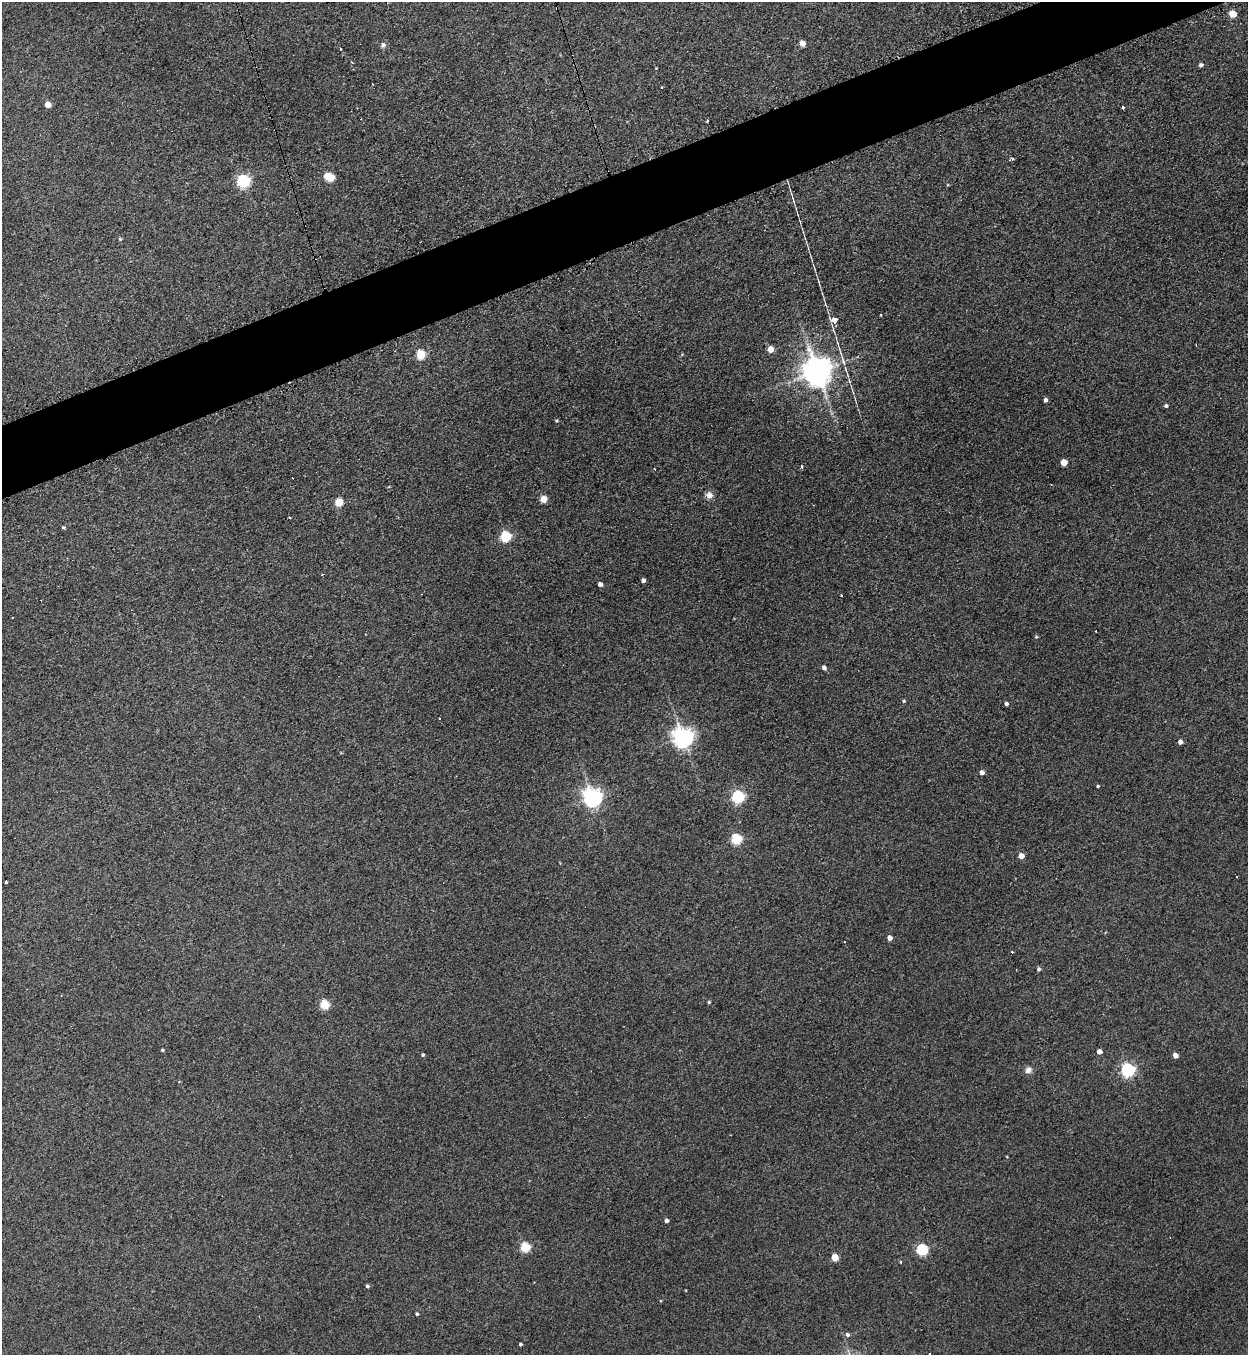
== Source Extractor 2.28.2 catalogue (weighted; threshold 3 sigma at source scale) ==
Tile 10 of 4 x 4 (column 2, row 3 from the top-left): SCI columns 1527-2772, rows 1375-2727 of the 5416 x 5455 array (HDU 1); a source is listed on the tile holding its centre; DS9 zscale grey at full resolution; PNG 1250 x 1357 px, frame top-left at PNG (2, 2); no overlay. Shown black and unused: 5% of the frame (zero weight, under 3 of 4 exposures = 3% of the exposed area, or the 3 px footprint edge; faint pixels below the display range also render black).
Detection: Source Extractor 2.28.2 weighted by HDU 2 'WHT'; one run over the whole footprint, this tile lists its part. Background 0.189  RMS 0.0084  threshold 0.0377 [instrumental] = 3 sigma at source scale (4.5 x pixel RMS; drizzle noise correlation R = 1.50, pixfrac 1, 0.05/0.05 arcsec/px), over >= 5 px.
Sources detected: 71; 1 inside a brighter object's white glare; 5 cosmic-ray / hot-pixel residue — not listed; the other 65 listed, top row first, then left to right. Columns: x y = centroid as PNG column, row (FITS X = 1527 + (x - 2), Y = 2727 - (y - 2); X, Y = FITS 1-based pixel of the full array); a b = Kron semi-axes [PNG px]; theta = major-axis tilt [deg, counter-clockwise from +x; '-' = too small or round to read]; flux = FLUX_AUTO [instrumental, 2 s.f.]
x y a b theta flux
1232 14 5 5 - 18
802 43 7 7 - 3.4
383 45 8 6 31 2.2
341 49 3 2 - 1.2
1201 65 5 4 - 2
656 68 2 2 - 0.68
661 87 3 2 - 0.69
48 104 4 4 - 9.1
1123 107 3 3 - 2.3
708 121 3 3 - 1.7
1011 159 6 3 13 1.5
330 177 5 4 - 18
243 181 6 6 - 120
120 239 4 4 - 0.9
834 319 4 4 - 29
770 349 5 4 - 11
421 355 5 5 - 39
817 371 9 8 - 1300
1045 400 4 3 - 2.6
1166 406 4 4 - 1.6
556 421 4 3 - 0.89
1064 462 5 5 - 13
801 466 4 4 - 1.6
710 495 9 8 - 4.1
543 499 7 6 - 5.4
339 502 5 5 - 29
289 518 3 2 - 0.88
63 527 4 4 - 1
505 536 5 5 - 64
322 575 3 2 - 0.74
643 580 4 4 - 2.6
600 584 4 4 - 2.8
1036 637 4 4 - 0.88
824 668 5 4 - 2.5
904 701 5 4 - 1
1006 704 4 4 - 2.1
683 738 7 7 - 500
1180 742 4 4 - 3.6
982 772 4 4 - 3.3
1098 786 3 3 - 0.89
592 797 7 6 - 410
738 797 6 5 - 120
736 839 5 5 - 60
1021 856 4 4 - 7.9
6 882 3 3 - 2.1
889 938 4 4 - 4.9
1012 952 3 2 - 1.3
1039 969 5 4 - 1.7
709 1002 4 4 - 1
324 1004 5 5 - 43
162 1050 3 3 - 1
1099 1052 4 4 - 5.6
423 1055 4 3 - 1
1175 1055 4 4 - 5.7
1028 1070 9 7 30 3.8
1128 1070 6 6 - 150
666 1221 4 4 - 2.8
525 1247 5 5 - 46
922 1249 5 5 - 79
835 1257 5 4 - 18
367 1286 4 4 - 1.5
417 1314 4 4 - 1.2
847 1335 5 5 - 2.1
520 1344 3 3 - 1.4
930 1354 3 3 - 2.1
Isophote crosses this tile's border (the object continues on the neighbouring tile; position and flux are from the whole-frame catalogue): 1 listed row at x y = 930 1354